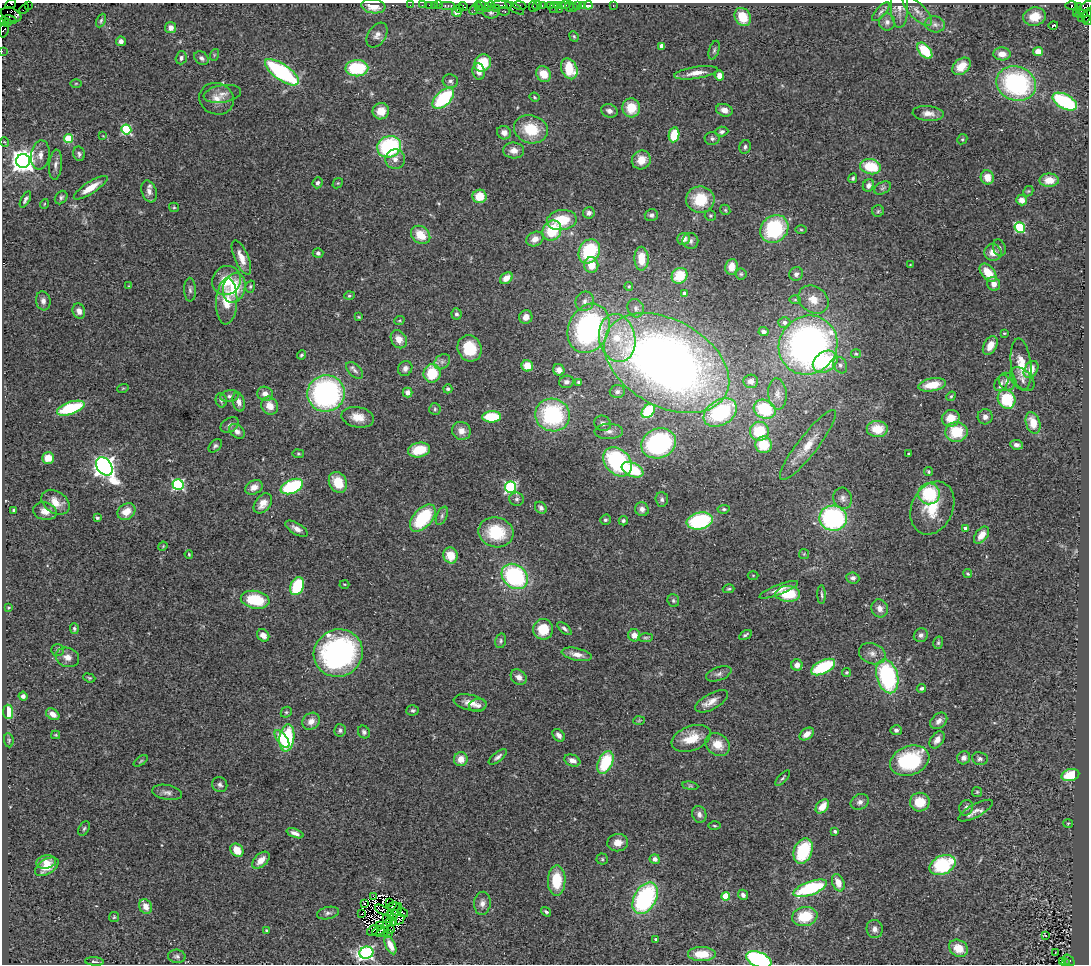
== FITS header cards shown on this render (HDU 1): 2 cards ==
NAXIS1  =                 1087
NAXIS2  =                  962

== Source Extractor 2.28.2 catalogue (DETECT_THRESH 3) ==
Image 1087 x 962 px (HDU 1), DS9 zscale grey, 1 PNG px = 1 image px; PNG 1091 x 966 px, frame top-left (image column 1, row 962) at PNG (2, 3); each listed source drawn as its Kron ellipse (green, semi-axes under 4 px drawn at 4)
Background 0.98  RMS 0.071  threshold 0.214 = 3 sigma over >= 5 px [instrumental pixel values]
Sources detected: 435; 6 with non-positive FLUX_AUTO (blend fragments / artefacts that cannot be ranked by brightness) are neither listed nor drawn; the other 429 listed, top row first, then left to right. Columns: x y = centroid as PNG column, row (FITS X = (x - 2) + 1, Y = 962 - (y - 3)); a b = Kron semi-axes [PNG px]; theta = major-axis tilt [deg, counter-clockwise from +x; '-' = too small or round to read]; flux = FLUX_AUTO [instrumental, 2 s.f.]
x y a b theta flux
11 4 5 3 - 57
28 5 2 2 - 39
410 5 2 2 - 27
422 5 2 2 - 18
429 5 2 2 - 36
435 5 2 2 - 22
439 5 2 2 - 41
501 5 10 3 -2 280
519 5 7 3 -10 230
542 5 3 2 - 73
551 5 3 2 - 140
558 5 3 2 - 45
562 5 3 2 - 84
565 5 3 2 - 50
577 5 3 3 - 81
588 5 4 3 - 85
613 5 3 2 - 18
1072 5 6 3 1 150
373 6 12 7 -8 68
447 6 8 3 0 130
463 6 4 3 - 130
478 6 4 2 - 47
483 6 8 4 -25 300
490 6 5 4 - 190
537 6 5 3 - 130
582 6 4 3 - 79
533 7 5 2 - 70
569 7 5 2 - 27
573 7 2 2 - 18
1078 7 3 2 - 430
1085 7 9 4 38 170
496 8 3 2 - 48
515 8 10 4 -30 260
554 8 5 3 - 150
899 8 20 8 89 38
24 9 5 2 - 37
459 9 3 2 - 47
474 9 6 3 64 66
559 9 2 2 - 32
480 10 2 2 - 34
504 11 5 3 - 130
917 11 19 7 -45 37
457 12 5 4 - 33
881 12 12 5 48 13
491 13 8 5 -1 11
1077 13 2 2 - 44
1081 14 6 3 4 120
11 15 11 6 -22 1800
1087 16 7 2 71 160
743 17 9 7 -59 110
1035 17 11 9 13 83
1081 18 2 2 - 68
10 20 7 3 -11 130
101 20 7 4 64 9
1088 20 5 2 - 58
4 21 4 3 - 74
887 22 8 8 - 21
8 23 2 2 - 550
935 24 10 8 -10 23
1053 25 5 3 - 11
171 28 5 5 - 26
4 29 8 4 78 230
377 35 14 9 57 29
574 36 5 4 - 6.7
121 41 5 4 - 24
662 46 4 4 - 57
714 50 10 5 72 11
2 51 2 2 - 30
925 51 9 5 -49 170
1038 52 5 5 - 52
1002 54 8 6 -3 41
214 55 6 3 72 5.4
181 58 6 5 - 15
201 58 8 6 -40 15
483 63 9 8 - 160
961 66 10 7 40 79
357 68 11 8 1 250
569 69 11 7 -64 160
282 72 20 8 -35 680
479 72 8 6 -80 27
696 73 22 6 9 51
543 74 8 7 - 73
719 75 5 5 - 36
450 81 7 7 - 14
76 83 6 4 1 5.4
1016 83 20 17 -19 730
222 94 19 8 9 39
534 97 5 3 - 5.5
443 98 13 7 43 370
217 99 17 15 -23 64
1065 102 13 7 -29 440
631 108 9 9 - 110
724 110 8 6 -18 33
381 111 8 8 - 67
609 111 8 6 -20 23
928 113 16 7 -5 38
126 129 5 5 - 380
531 129 17 14 -16 170
722 132 6 5 - 12
504 133 7 6 - 31
674 135 7 5 80 140
103 136 4 4 - 3.7
712 138 7 6 - 14
69 139 4 4 - 240
962 139 5 4 - 6.2
5 142 5 3 - 3.8
389 147 12 10 22 510
745 147 7 5 69 12
514 150 10 8 -5 40
79 154 7 5 -77 13
40 155 14 9 82 39
395 159 10 10 - 31
641 160 10 9 - 67
23 161 7 7 - 4900
55 165 15 6 85 26
871 167 10 7 -12 180
987 177 7 6 - 53
853 178 5 4 - 7.8
1049 180 9 6 0 67
318 183 5 4 - 12
338 183 6 4 42 6.4
868 185 6 5 - 20
91 188 20 6 33 74
882 188 9 5 27 13
149 191 11 7 -70 28
1028 191 5 4 - 6.2
480 196 7 7 - 100
61 197 7 5 53 11
25 199 9 4 62 15
700 199 14 13 - 170
1022 200 5 5 - 37
44 204 5 3 - 4.2
174 207 5 4 - 6.3
725 210 5 4 - 6.8
878 211 6 5 - 7.9
589 213 6 5 - 17
651 215 6 6 - 15
710 216 6 5 - 6.8
562 220 15 10 9 170
1020 228 5 5 - 340
774 229 15 13 46 390
801 230 6 4 -2 6.3
552 231 10 9 - 210
421 235 10 8 -37 91
535 239 9 7 26 41
683 239 6 6 - 30
690 241 8 7 - 18
999 248 8 6 -70 13
589 251 13 10 61 320
993 252 8 8 - 44
318 253 5 5 - 12
241 257 18 7 -67 60
641 259 12 7 -88 93
591 265 8 7 - 84
910 265 3 2 - 2.8
731 267 8 6 83 54
988 273 11 6 -50 91
741 274 5 5 - 8
796 274 7 6 - 18
679 276 8 7 - 120
506 278 7 5 35 45
227 280 15 13 54 110
994 284 7 6 - 30
129 286 4 2 - 3
629 286 4 4 - 6.8
250 287 6 4 73 7.5
234 288 15 11 73 160
190 290 12 6 -89 16
685 293 4 3 - 14
349 296 5 4 - 6.9
795 300 6 4 0 6.6
813 300 16 13 -35 74
43 301 9 7 -81 23
227 301 23 10 87 110
585 301 10 9 - 29
636 308 9 8 - 23
79 311 8 6 -72 28
456 314 5 5 - 13
359 317 3 2 - 4.4
526 317 7 6 - 32
399 321 5 3 - 5
784 322 6 5 - 22
589 328 25 20 66 950
763 332 5 4 - 17
1004 333 3 3 - 6.1
617 338 24 18 -77 210
399 339 9 7 -57 45
808 345 30 28 47 2100
990 346 10 6 60 49
470 348 13 11 -65 170
856 354 5 4 - 6.3
301 355 5 3 - 7.1
442 362 9 6 42 20
825 362 13 10 34 300
667 363 67 43 -29 3600
1021 364 26 10 -83 83
840 365 8 6 -62 18
527 366 5 5 - 78
405 368 8 7 - 20
1031 369 9 6 56 54
355 370 10 6 -45 19
559 370 6 5 - 30
432 373 9 8 - 180
1022 379 14 9 -43 27
751 381 7 6 - 21
566 382 7 6 - 18
578 382 4 3 - 6.5
1007 382 9 7 -59 23
1001 383 9 6 56 15
932 385 14 6 10 100
123 388 5 3 - 4.3
448 389 4 4 - 9.9
408 392 5 4 - 22
617 392 7 6 - 14
326 393 19 18 - 1000
265 394 8 7 - 32
777 394 15 9 -86 41
230 396 9 6 9 14
951 396 5 4 - 6.7
1007 399 10 8 -61 230
221 400 7 5 -76 9.7
239 402 9 6 -76 27
270 406 9 8 - 58
71 408 14 6 20 270
435 409 6 5 - 8.6
765 409 11 9 -26 240
648 411 8 5 50 250
720 413 18 12 33 290
553 415 17 16 - 550
358 417 16 10 -10 65
492 417 9 5 1 210
985 417 7 7 - 21
951 418 9 8 - 76
603 423 8 7 - 22
1033 423 11 7 -72 74
230 425 10 6 34 18
877 429 10 8 -3 110
237 431 9 6 -37 24
461 431 9 8 - 41
609 431 14 7 2 28
759 431 9 9 - 160
956 432 11 10 - 160
659 443 18 14 21 500
763 445 8 8 - 130
808 445 43 10 52 120
1016 445 6 4 -8 18
215 446 8 5 46 11
419 450 11 7 12 140
298 454 6 3 -8 5.3
908 454 3 2 - 4.1
48 458 6 5 - 61
618 462 16 12 -49 620
104 466 10 7 -53 3200
633 470 11 6 -24 180
928 472 4 4 - 6.8
338 482 11 8 -61 110
178 485 5 5 - 660
292 486 12 6 24 400
254 487 9 6 28 36
511 487 5 5 - 770
929 494 11 10 - 280
843 498 11 9 -73 26
517 499 7 6 - 13
662 499 7 6 - 14
56 502 15 10 -35 58
263 503 11 7 51 46
541 508 6 5 - 14
932 508 27 20 65 160
642 509 7 6 - 22
724 509 6 4 7 8.9
14 510 4 3 - 8.8
45 511 12 8 -13 39
126 512 9 7 35 61
442 516 10 5 66 13
97 518 4 3 - 7.8
423 518 16 9 49 270
833 518 13 12 - 770
605 520 5 5 - 8.8
623 521 5 4 - 9.5
700 521 13 8 12 450
965 528 3 3 - 20
297 529 12 5 -31 27
496 532 17 15 -13 220
981 535 10 6 52 60
163 546 5 3 - 4.3
189 554 4 3 - 5.7
804 554 5 5 - 6.8
450 555 8 7 - 87
968 574 4 4 - 6.8
753 575 5 3 - 4.3
515 576 14 11 -39 620
853 578 6 5 - 17
344 584 5 3 - 4.2
297 586 9 6 68 260
728 589 6 4 15 7
779 590 20 5 21 33
788 594 12 8 -1 160
822 595 9 3 -89 8.6
255 600 14 8 -11 200
673 601 6 6 - 10
9 608 3 2 - 5.1
880 608 9 8 - 31
74 629 5 4 - 10
543 629 10 10 - 120
564 629 9 4 -41 12
263 635 7 5 -45 33
634 635 6 6 - 37
745 635 7 3 30 9
921 635 7 6 - 16
646 638 7 4 3 7.4
501 641 7 5 77 9.7
938 643 6 5 - 8.5
58 650 6 5 - 10
338 653 25 23 28 1100
577 654 15 6 -12 37
872 654 14 10 -21 38
67 657 12 9 -18 39
797 665 5 5 - 29
823 667 13 6 27 310
846 672 4 4 - 7.1
719 674 13 6 19 19
887 676 17 10 -75 600
519 677 9 7 -39 31
89 678 6 4 -21 6.5
921 688 5 4 - 11
23 696 4 4 - 15
712 701 18 8 29 42
470 702 17 8 -11 47
478 705 8 6 10 21
413 710 6 5 - 10
8 712 7 5 -86 97
286 712 6 5 - 7.4
53 714 7 5 -32 34
311 721 9 7 44 35
639 721 6 4 3 5.6
939 721 9 7 43 26
340 730 6 6 - 12
896 730 5 5 - 13
364 732 7 5 -56 12
807 734 8 5 35 42
56 735 4 4 - 5.7
559 735 7 5 -48 21
287 738 14 7 82 340
691 738 20 12 21 110
282 739 10 5 -54 82
9 740 7 5 -83 7.8
937 740 9 6 54 30
718 744 13 10 -37 73
498 757 11 4 37 16
964 758 7 6 - 22
461 759 7 7 - 51
980 759 8 6 -8 15
572 760 8 5 -22 27
141 761 8 3 34 6.4
910 761 20 14 21 410
605 762 12 7 66 240
1070 775 9 6 14 150
783 778 10 4 46 8.6
220 785 8 7 - 14
690 786 8 4 -8 6.8
167 792 15 7 -10 24
977 792 5 5 - 6.7
860 802 9 7 28 21
920 802 10 9 - 110
822 806 8 5 49 68
966 808 8 6 73 19
976 811 19 6 28 32
699 814 8 7 - 21
1068 823 5 3 - 4.5
714 826 6 3 -1 5.6
84 828 8 5 62 8.9
835 831 3 3 - 15
295 833 9 4 -21 23
618 843 10 8 8 47
237 850 7 6 - 67
803 851 13 9 70 270
602 859 5 5 - 8.3
655 859 5 4 - 28
261 860 10 6 44 42
46 862 10 6 11 32
942 865 14 9 25 320
47 867 13 7 32 68
557 881 15 9 90 160
838 883 9 6 -69 60
810 888 18 6 20 420
743 895 5 4 - 17
726 896 4 4 - 190
373 897 3 2 - 1.7
645 898 17 11 61 670
364 903 3 2 - 15
390 903 2 2 - 0.79
482 903 11 8 86 30
394 906 6 2 6 12
146 907 7 6 - 43
382 910 7 3 -28 5.3
396 911 9 3 59 3.5
546 912 5 3 - 9
328 913 11 6 13 18
403 913 5 2 - 7
362 914 2 2 - 4.1
390 915 4 2 - 0.5
805 916 12 9 11 150
114 917 5 5 - 6.5
394 917 4 2 - 6.4
387 919 3 2 - 2.9
399 919 5 2 - 1.1
390 922 3 3 - 4.7
393 923 4 2 - 2.7
380 926 3 2 - 6.5
875 929 9 8 - 28
266 930 4 4 - 6.5
373 930 7 2 35 1.4
391 930 2 2 - 3.2
378 931 7 3 26 13
383 932 7 3 28 16
389 933 3 2 - 4.2
1046 935 3 3 - 36
656 939 4 3 - 11
390 945 10 5 -64 49
958 948 10 8 -34 82
366 953 7 6 - 1100
1055 953 2 2 - 4
702 954 14 7 0 110
177 956 9 6 -5 13
759 960 13 7 -23 630
1069 960 7 4 -41 730
94 961 9 3 -4 9.3
1062 961 3 3 - 58
1065 963 3 2 - 70
At the frame edge (FLAGS 8, measured only in part): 8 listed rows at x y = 11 4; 1085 7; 1087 16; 1088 20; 4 29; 2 51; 759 960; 1065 963
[6 non-positive-flux detections neither listed nor drawn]